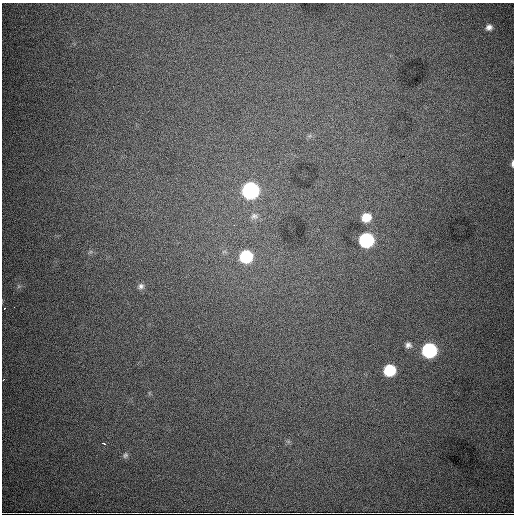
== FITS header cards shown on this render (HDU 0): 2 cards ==
NAXIS1  =                  512
NAXIS2  =                  512

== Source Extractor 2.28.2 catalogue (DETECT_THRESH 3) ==
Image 512 x 512 px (HDU 0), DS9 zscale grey, 1 PNG px = 1 image px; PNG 516 x 516 px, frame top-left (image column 1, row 512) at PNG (2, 3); no overlay
Background 5990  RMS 77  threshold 232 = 3 sigma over >= 5 px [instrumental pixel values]
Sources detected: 17; all 17 listed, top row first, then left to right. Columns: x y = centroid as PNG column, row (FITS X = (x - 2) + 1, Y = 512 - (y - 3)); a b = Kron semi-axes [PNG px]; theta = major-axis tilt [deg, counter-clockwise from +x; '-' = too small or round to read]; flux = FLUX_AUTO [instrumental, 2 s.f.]
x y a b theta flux
489 27 8 7 - 2.3e+04
512 163 7 3 85 1.1e+04
250 190 10 9 - 1.3e+06
254 216 12 9 8 3.0e+04
366 217 8 8 - 7.7e+04
234 225 2 2 - 3.3e+03
366 240 9 9 - 7.5e+05
246 256 9 9 - 3.5e+05
141 286 9 8 - 2.0e+04
14 307 2 2 - 2.7e+03
4 308 3 2 - 7.6e+03
408 345 7 7 - 1.9e+04
429 350 9 9 - 7.2e+05
389 370 8 8 - 2.4e+05
3 380 3 2 - 3.7e+03
104 443 5 3 - 1.1e+04
125 455 8 7 - 1.4e+04
At the frame edge (FLAGS 8, measured only in part): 2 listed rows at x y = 512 163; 3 380